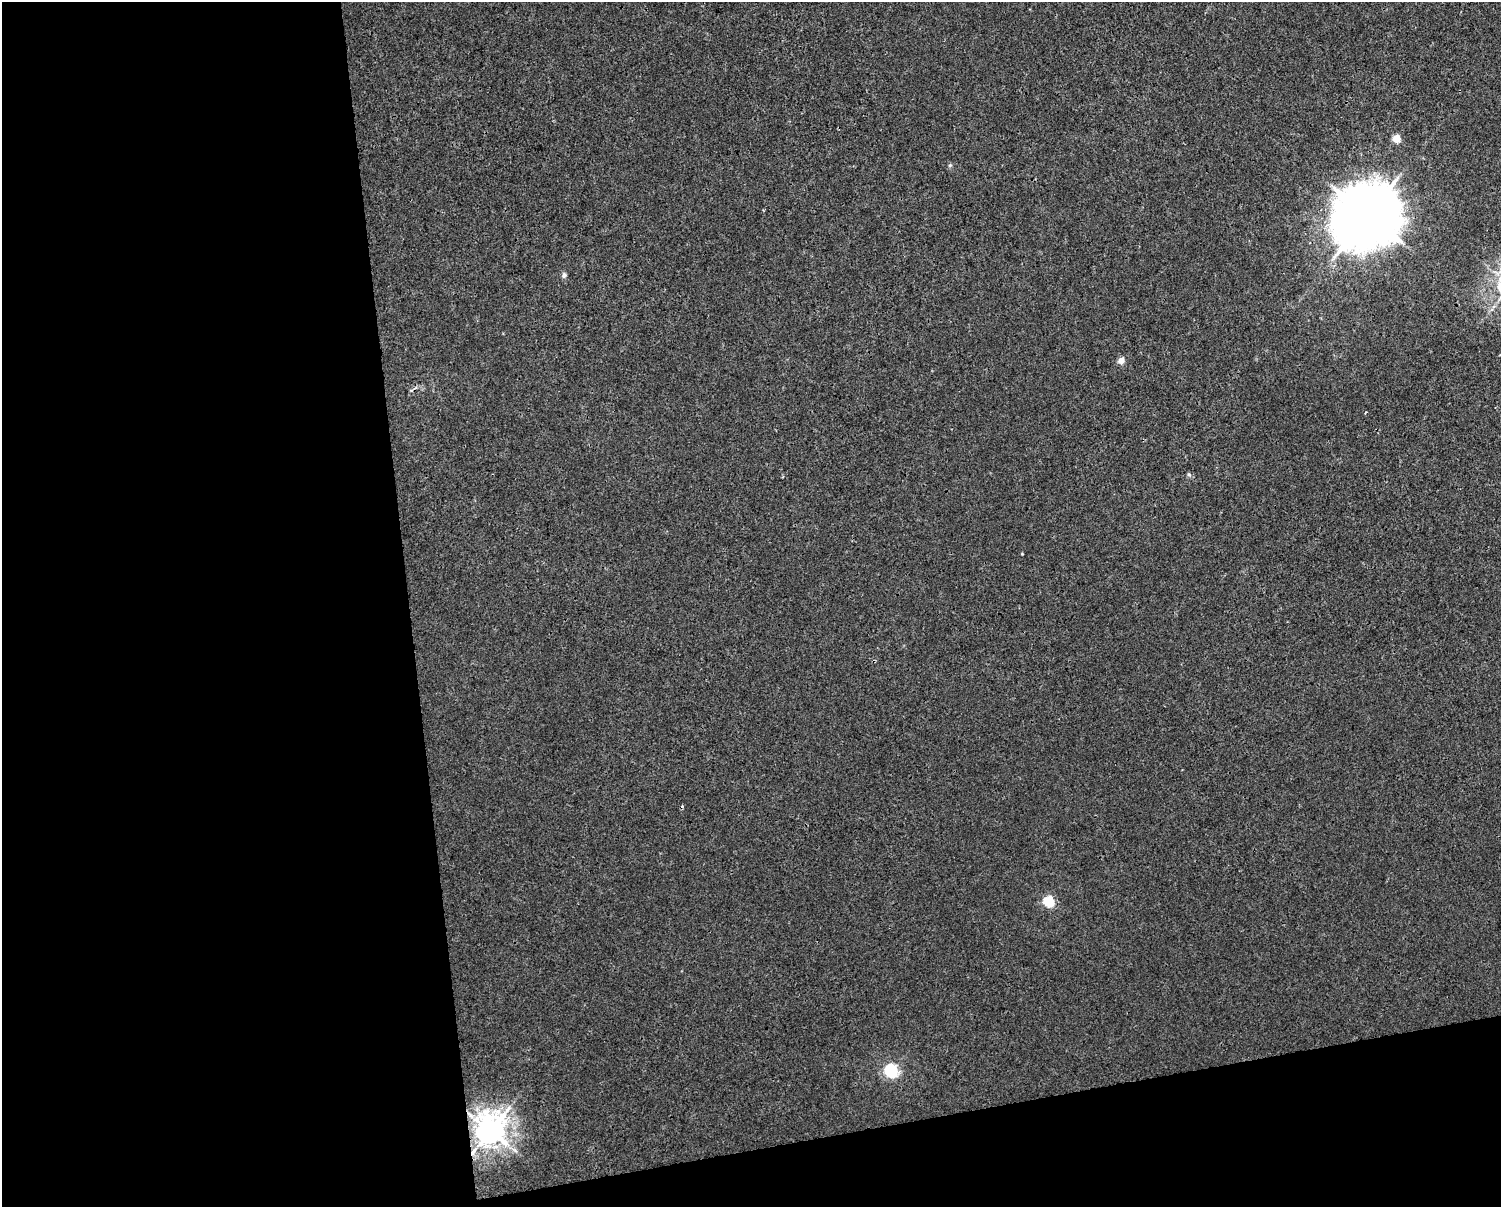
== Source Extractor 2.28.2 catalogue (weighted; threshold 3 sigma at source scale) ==
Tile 10 of 3 x 4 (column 1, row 4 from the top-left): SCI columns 25-1523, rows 1-1205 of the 4589 x 4819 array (HDU 1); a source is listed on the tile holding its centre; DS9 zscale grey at full resolution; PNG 1503 x 1209 px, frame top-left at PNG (2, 2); no overlay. Shown black and unused: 33% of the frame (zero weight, under 3 of 4 exposures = <1% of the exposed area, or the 3 px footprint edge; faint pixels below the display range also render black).
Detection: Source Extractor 2.28.2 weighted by HDU 2 'WHT'; one run over the whole footprint, this tile lists its part. Background 0.00145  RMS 0.002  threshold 0.00914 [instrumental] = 3 sigma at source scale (4.5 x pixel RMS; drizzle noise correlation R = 1.50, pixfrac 1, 0.0396/0.0396 arcsec/px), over >= 5 px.
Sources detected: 13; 1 cosmic-ray / hot-pixel residue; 1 long thin detection or spike segment (spike, bleed or trail) — not listed; the other 11 listed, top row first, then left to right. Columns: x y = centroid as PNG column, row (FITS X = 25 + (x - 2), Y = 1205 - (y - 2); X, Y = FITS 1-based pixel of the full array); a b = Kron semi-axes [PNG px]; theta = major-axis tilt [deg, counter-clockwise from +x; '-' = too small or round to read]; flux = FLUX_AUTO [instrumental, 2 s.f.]
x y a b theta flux
1396 138 5 5 - 5.6
950 165 5 5 - 0.33
1367 215 20 18 45 1500
564 275 7 6 - 0.57
1121 360 5 4 - 2.5
1366 412 3 2 - 0.19
1189 474 6 5 - 0.37
1022 554 3 3 - 0.16
1049 901 6 5 - 17
891 1071 6 6 - 37
490 1131 10 10 - 300
Overlapping masked pixels (flux is a lower limit): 1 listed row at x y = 490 1131